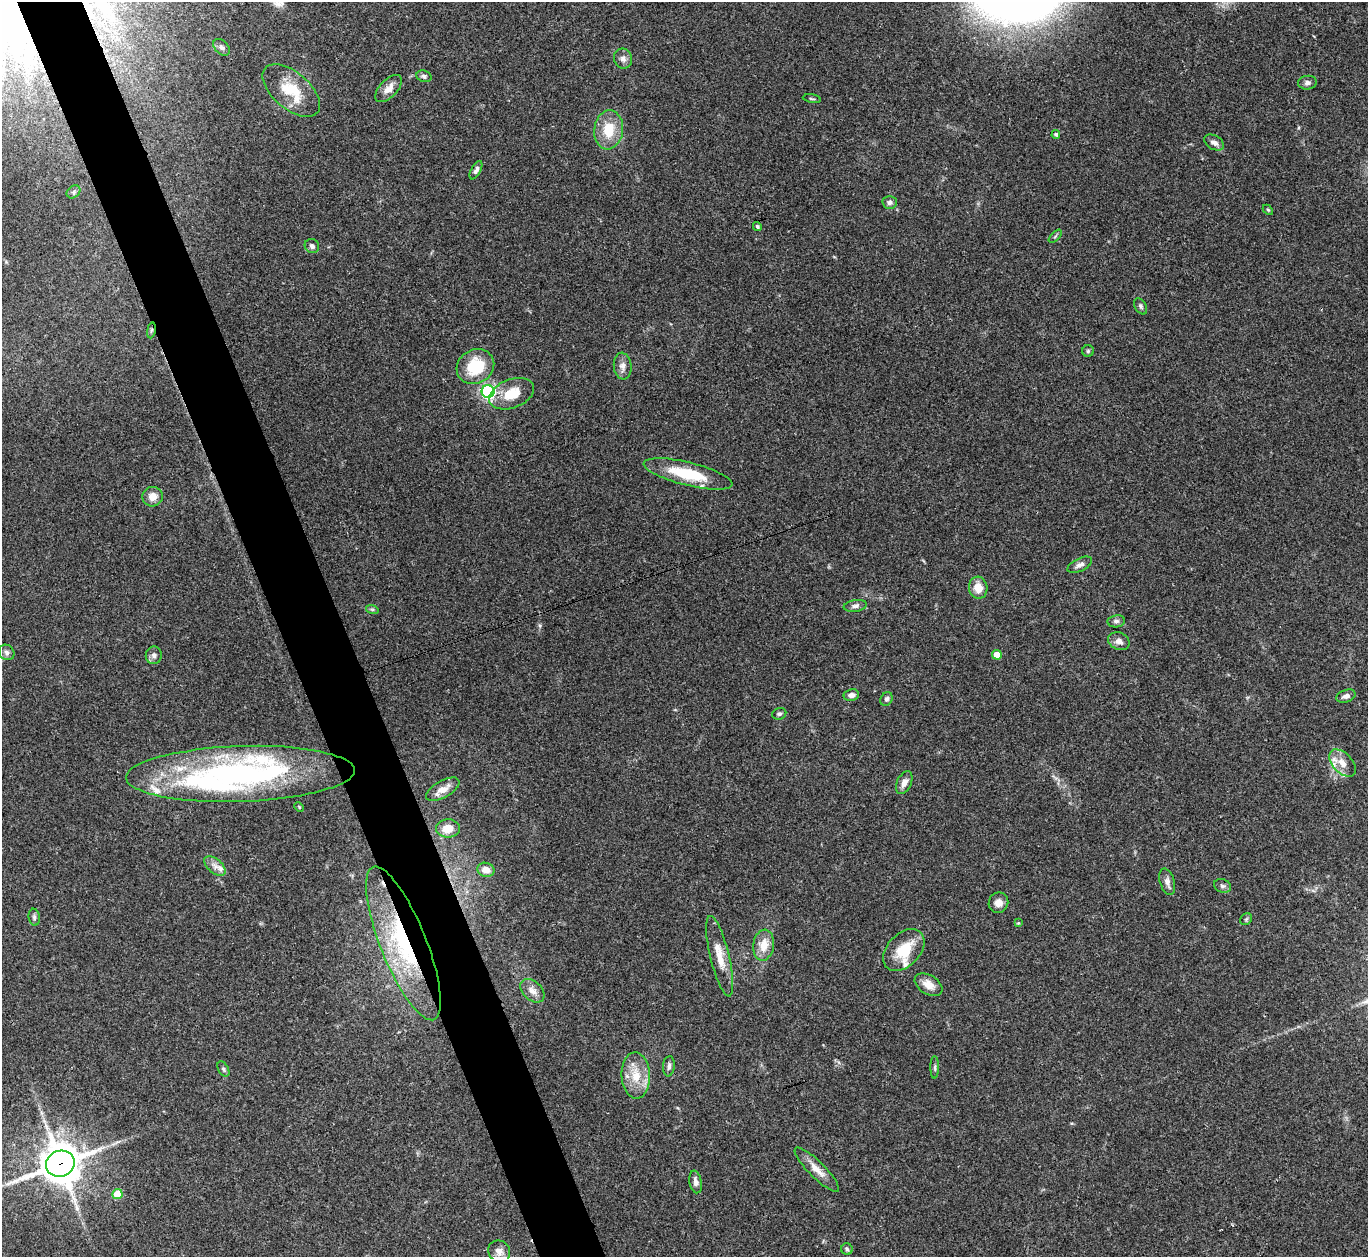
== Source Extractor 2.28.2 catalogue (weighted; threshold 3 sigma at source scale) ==
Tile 11 of 4 x 4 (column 3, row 3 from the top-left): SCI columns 2731-4096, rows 1406-2660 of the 5463 x 5449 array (HDU 1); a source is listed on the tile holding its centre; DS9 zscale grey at full resolution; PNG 1370 x 1259 px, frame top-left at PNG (2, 2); each listed source drawn as its Kron ellipse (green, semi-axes under 4 px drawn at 4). Shown black and unused: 5% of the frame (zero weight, under 3 of 4 exposures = <1% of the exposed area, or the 3 px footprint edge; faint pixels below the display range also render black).
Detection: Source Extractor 2.28.2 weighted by HDU 2 'WHT'; one run over the whole footprint, this tile lists its part. Background 0.122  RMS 0.0047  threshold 0.0211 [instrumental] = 3 sigma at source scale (4.5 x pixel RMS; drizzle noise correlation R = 1.50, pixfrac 1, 0.05/0.05 arcsec/px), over >= 5 px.
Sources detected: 77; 2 cosmic-ray / hot-pixel residue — neither listed nor drawn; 6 inside a brighter listed object's ellipse — not listed separately; the other 69 listed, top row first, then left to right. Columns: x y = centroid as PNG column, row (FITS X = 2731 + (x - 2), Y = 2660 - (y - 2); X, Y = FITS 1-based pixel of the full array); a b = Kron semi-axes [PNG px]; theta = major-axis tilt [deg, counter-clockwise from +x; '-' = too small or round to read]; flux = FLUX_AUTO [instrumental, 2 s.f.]
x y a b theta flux
222 47 10 6 -46 1.6
623 59 10 9 - 2.1
424 76 8 5 -18 1.2
1307 83 9 7 5 1.6
389 89 17 8 46 4.1
291 90 34 18 -40 16
812 99 9 3 -9 0.65
609 130 19 14 83 12
1056 134 4 4 - 1
1214 143 11 7 -29 2.3
476 170 10 5 62 1.7
73 192 7 6 - 1.1
890 202 7 6 - 1.6
1268 210 6 3 -44 0.56
757 226 4 4 - 0.95
1055 236 8 3 45 0.63
312 246 7 7 - 1.6
1141 306 9 5 -60 1.2
151 330 8 4 81 0.87
1088 351 6 6 - 0.81
623 366 13 9 -84 2.9
475 367 19 17 30 19
488 391 6 6 - 120
512 394 23 14 21 11
688 474 45 11 -14 21
153 497 10 10 - 4.1
1080 565 13 6 25 2.2
978 588 11 9 -77 5.9
855 606 12 6 9 1.7
372 609 6 4 -18 0.7
1116 621 8 6 9 1.4
1119 641 11 8 -23 2.7
7 652 8 7 - 1.5
154 655 9 8 - 1.8
997 655 5 4 - 7.7
851 695 8 6 8 2
1346 696 10 6 18 2.1
886 699 7 5 62 1.3
779 714 7 5 22 1
1342 763 16 10 -46 5.6
240 774 114 28 2 130
904 783 12 7 64 3
443 789 18 8 29 4.8
299 807 5 3 - 0.45
448 828 12 9 1 6.5
215 866 12 7 -40 2.6
486 870 8 7 - 3.9
1167 882 14 7 -74 2.4
1222 886 9 6 -20 1.4
998 903 10 9 - 3.4
34 917 8 5 -81 1.1
1246 919 6 5 - 0.8
1018 923 4 4 - 0.41
403 943 82 23 -68 61
764 945 15 10 81 7.3
904 950 24 16 47 15
720 956 41 9 -76 8.8
929 985 15 9 -32 4.9
532 991 14 9 -43 3.5
669 1066 10 6 84 1.6
935 1067 11 4 90 0.95
223 1069 8 5 -60 0.94
636 1076 23 14 -87 11
60 1164 14 13 - 1300
817 1170 30 8 -45 5.4
696 1182 11 6 -79 2.2
117 1194 5 5 - 17
847 1249 6 5 - 0.89
499 1251 11 10 - 2.8
Overlapping masked pixels (flux is a lower limit): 3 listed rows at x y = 151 330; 403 943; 60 1164